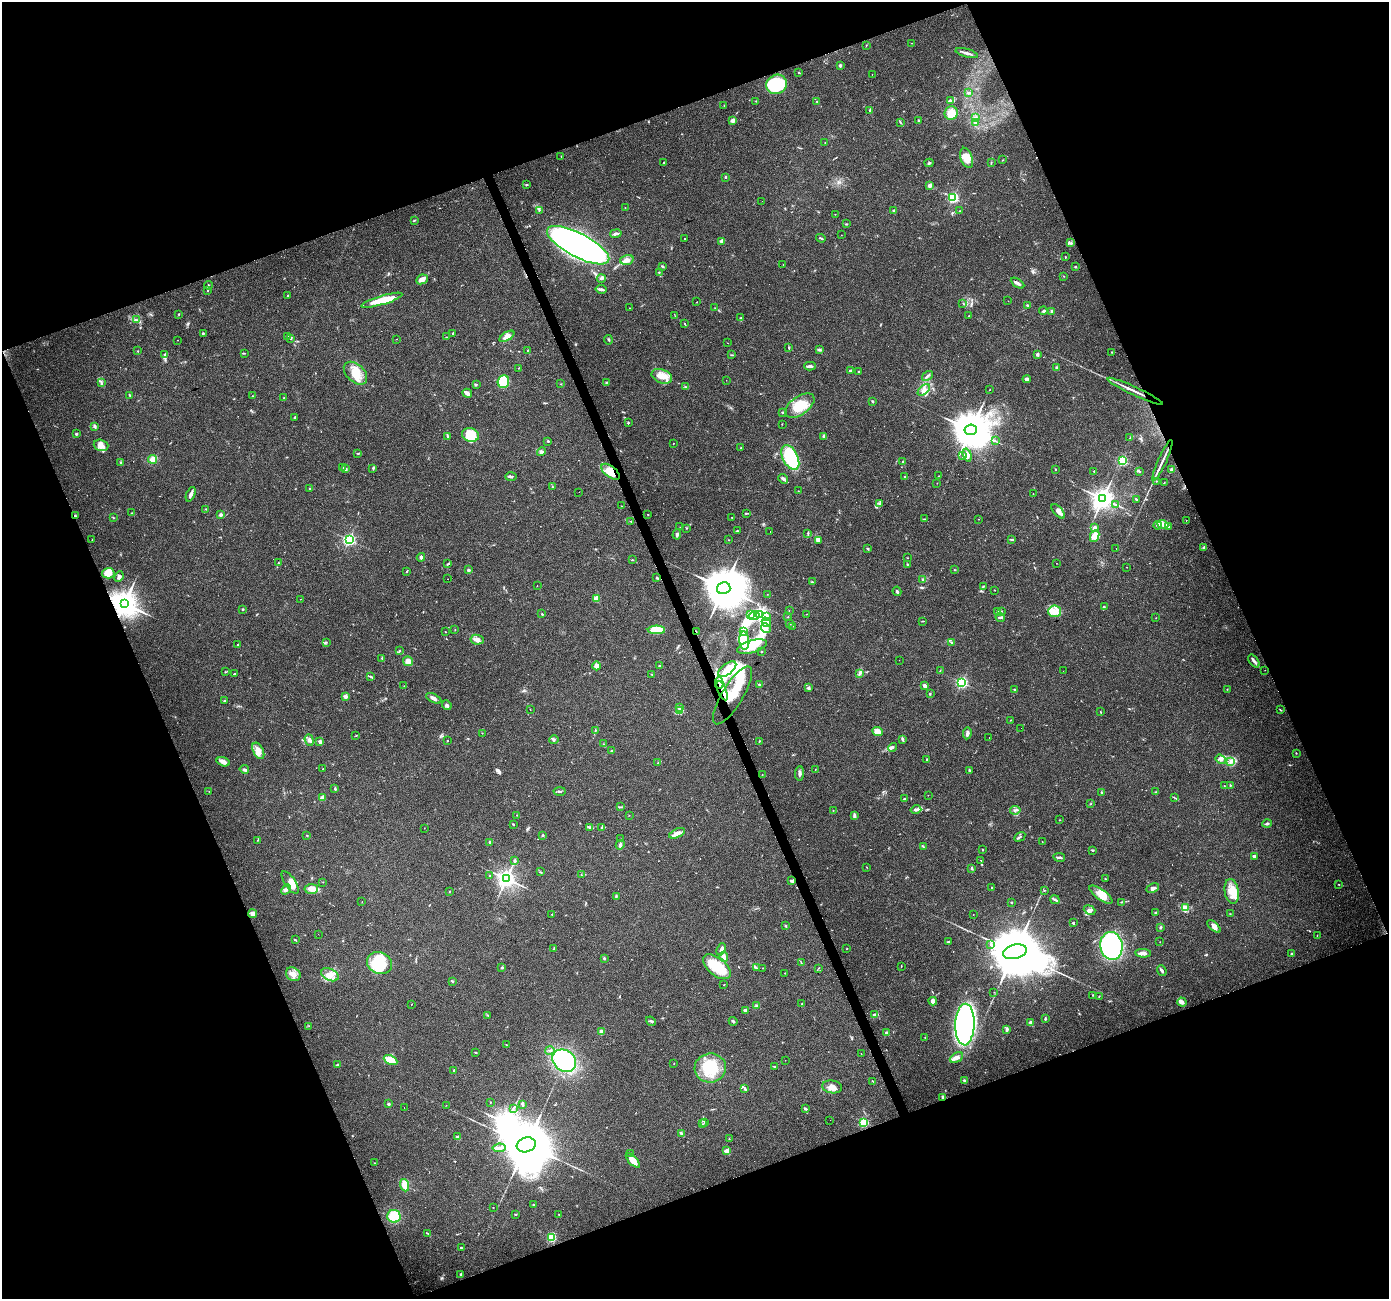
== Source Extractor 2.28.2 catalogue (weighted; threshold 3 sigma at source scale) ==
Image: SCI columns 1-5548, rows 76-5262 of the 5548 x 5393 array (HDU 1 of 3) = the unmasked area's bounding box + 8 px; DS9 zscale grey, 4 x 4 block average (1 PNG px = mean of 4 x 4 image px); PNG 1391 x 1301 px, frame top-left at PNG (2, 2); each listed source drawn as its Kron ellipse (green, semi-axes under 4 px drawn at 4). Shown black and unused: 42% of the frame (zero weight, under 3 of 4 exposures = <1% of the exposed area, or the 3 px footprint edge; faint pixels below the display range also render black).
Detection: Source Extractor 2.28.2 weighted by HDU 2 'WHT'. Background 0.0248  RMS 0.0038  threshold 0.017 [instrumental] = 3 sigma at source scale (4.5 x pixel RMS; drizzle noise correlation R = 1.50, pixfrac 1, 0.0396/0.0396 arcsec/px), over >= 5 px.
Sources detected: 650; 12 inside a brighter object's white glare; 68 cosmic-ray / hot-pixel residue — neither listed nor drawn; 7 coinciding with a brighter row at this scale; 43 inside a brighter listed object's ellipse — not listed separately; of the other 520, all 500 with FLUX_AUTO >= 0.436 (the completeness limit of this list) listed and drawn (20 fainter detections not listed), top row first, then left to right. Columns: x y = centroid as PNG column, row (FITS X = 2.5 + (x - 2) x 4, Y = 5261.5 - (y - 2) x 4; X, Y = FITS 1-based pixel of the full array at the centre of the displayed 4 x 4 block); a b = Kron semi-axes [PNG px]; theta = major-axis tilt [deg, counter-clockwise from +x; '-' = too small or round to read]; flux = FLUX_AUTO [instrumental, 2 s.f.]
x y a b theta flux
911 43 2 2 - 0.84
866 45 2 2 - 1.1
967 53 11 2 -15 7.6
840 65 2 2 - 7.8
799 73 3 2 - 2
872 75 2 2 - 0.44
776 84 11 9 29 170
968 93 2 2 - 4.1
951 100 4 2 - 3.6
756 101 2 2 - 0.98
817 101 2 2 - 0.92
724 105 2 2 - 0.72
870 111 3 3 - 2.4
951 113 7 6 - 35
975 118 2 2 - 1.8
732 121 2 2 - 33
918 121 4 2 - 2.3
901 123 2 2 - 0.83
975 123 3 2 - 2.7
825 143 2 2 - 0.84
561 156 2 2 - 0.95
967 158 10 6 -70 29
1003 160 2 2 - 0.64
991 162 3 2 - 1.7
664 163 3 2 - 1.5
929 163 4 2 - 3.3
725 177 2 2 - 6.5
526 185 3 2 - 2.3
929 186 2 2 - 28
953 198 2 2 - 320
762 201 2 2 - 0.44
625 208 2 2 - 0.69
539 210 2 2 - 1.6
894 211 2 2 - 6.8
959 211 2 2 - 1.7
835 214 2 2 - 0.66
414 220 4 2 - 1.5
846 224 3 2 - 1.7
616 233 6 2 11 5.5
841 235 2 2 - 0.44
821 238 5 2 - 3.1
685 239 2 2 - 1.3
721 241 2 2 - 26
1071 243 2 2 - 1.4
578 245 34 12 -28 1400
1065 257 2 2 - 1.5
627 260 7 4 17 11
783 265 2 2 - 1
662 266 3 2 - 2.1
1075 267 2 2 - 2.6
659 272 2 2 - 1.2
1064 276 2 2 - 0.7
601 278 4 2 - 3.4
422 279 6 4 25 11
1017 283 7 2 -31 8.5
208 285 4 2 - 2.7
601 289 5 2 - 8.8
208 290 2 2 - 2.6
288 295 2 2 - 1.9
382 300 21 4 16 56
1008 301 2 2 - 0.44
697 302 2 2 - 0.77
963 303 2 2 - 1.1
1028 305 3 2 - 2.5
630 308 2 2 - 0.52
715 308 3 2 - 0.97
1043 311 4 2 - 2.8
1052 311 2 2 - 15
179 314 2 2 - 1.9
675 316 2 2 - 0.52
969 316 2 2 - 1.3
740 318 3 2 - 2.4
136 320 3 2 - 2.8
684 323 3 2 - 1.3
203 333 2 2 - 2.9
453 333 3 2 - 2.4
288 336 2 2 - 0.63
507 336 8 4 31 19
447 337 2 2 - 0.82
290 338 4 2 - 1.9
396 339 2 2 - 0.56
178 340 2 2 - 0.48
608 340 4 2 - 2.8
728 343 2 2 - 0.63
789 347 3 2 - 1.9
819 350 3 2 - 2
138 351 2 2 - 1.2
527 351 3 2 - 1.3
1111 352 2 2 - 0.78
244 353 2 2 - 0.97
1037 354 2 2 - 17
165 355 3 2 - 2.4
731 355 3 2 - 1.8
810 366 6 2 0 6.8
1057 367 4 2 - 2.7
519 368 2 2 - 0.84
850 371 2 2 - 15
859 372 2 2 - 1.8
355 373 14 9 -43 40
662 376 11 6 -23 26
928 376 6 2 35 4.8
1027 379 4 3 - 6.1
726 380 2 2 - 1.5
503 382 6 5 - 130
607 382 2 2 - 1
101 383 2 2 - 1.8
476 384 3 2 - 1.8
561 384 2 2 - 0.83
685 387 3 2 - 1.6
924 390 7 4 42 9.1
990 390 2 2 - 0.56
1135 391 30 2 -25 21
467 393 5 2 - 17
130 395 3 2 - 1.7
252 396 2 2 - 1
284 398 2 2 - 1
872 401 3 2 - 2.1
800 406 17 9 35 48
782 412 2 2 - 4
294 417 3 2 - 2.5
628 423 3 2 - 1.6
782 424 2 2 - 0.62
95 426 4 2 - 2.8
971 430 6 5 - 8700
76 434 2 2 - 10
471 435 8 6 -16 23
448 436 4 2 - 3.7
824 436 3 3 - 5.6
1130 438 2 2 - 1.1
548 441 2 2 - 2.1
995 441 3 2 - 1.5
673 444 2 2 - 0.68
101 445 7 5 -18 16
741 448 2 2 - 2.9
541 452 4 4 - 4.9
358 453 4 2 - 1.6
967 455 6 4 -72 12
963 456 4 2 - 3.1
790 457 13 7 -64 140
153 459 4 4 - 16
903 461 2 2 - 4.2
1122 461 2 2 - 270
1162 461 22 2 66 15
121 463 3 2 - 3.6
343 467 2 2 - 0.91
373 468 4 2 - 2.2
345 469 3 2 - 4.9
1055 469 3 2 - 1.5
1172 470 2 2 - 31
1094 471 2 2 - 2
1139 471 3 2 - 2.1
610 472 11 5 -38 38
939 476 2 2 - 0.79
511 477 6 2 2 4.6
905 477 3 2 - 1.9
783 479 5 2 - 7.3
1156 481 2 2 - 0.99
937 483 2 2 - 0.49
1164 483 4 2 - 1.6
553 487 2 2 - 0.92
310 489 2 2 - 4.1
798 491 2 2 - 0.79
579 492 2 2 - 0.44
1033 493 2 2 - 0.71
191 494 8 3 67 8.1
1103 499 3 3 - 2000
1136 499 3 2 - 2.5
880 504 2 2 - 1.3
1115 504 4 2 - 2.2
621 506 2 2 - 0.8
206 509 2 2 - 1.1
1058 511 9 4 -48 14
132 513 2 2 - 1.4
746 513 4 2 - 2.3
648 514 2 2 - 0.99
221 515 2 2 - 20
75 516 2 2 - 2.1
731 517 2 2 - 0.9
113 518 2 2 - 1.3
924 519 2 2 - 1.7
979 519 2 2 - 0.46
1186 520 2 2 - 0.87
631 522 2 2 - 0.87
1163 524 6 3 -22 9.8
1158 525 4 4 - 5
680 527 2 2 - 0.56
1169 527 3 2 - 1.2
686 528 2 2 - 1
1094 528 4 3 - 5.7
737 531 2 2 - 2.4
770 531 2 2 - 1.8
808 533 2 2 - 2.9
677 534 5 2 - 4.8
1095 536 6 4 64 20
1011 539 4 2 - 2.7
92 540 2 2 - 0.8
349 540 2 2 - 430
729 540 2 2 - 1.1
819 540 4 2 - 6.2
1204 547 4 2 - 4
868 549 2 2 - 1.8
1116 549 2 2 - 0.62
421 557 4 3 - 4.7
908 558 2 2 - 0.68
632 560 3 2 - 1.5
278 563 2 2 - 1.5
1056 563 2 2 - 0.47
447 564 4 2 - 2.1
907 564 2 2 - 2
1127 567 2 2 - 0.57
468 570 3 2 - 2.9
955 570 2 2 - 0.97
407 571 2 2 - 1.9
108 573 6 5 - 23
119 577 5 3 - 6.5
657 578 4 2 - 2.2
447 579 2 2 - 0.52
922 580 2 2 - 0.98
812 582 3 2 - 1.2
537 585 2 2 - 0.54
983 586 3 2 - 1.9
724 588 7 6 - 9800
995 590 2 2 - 0.53
897 591 4 2 - 3.5
767 594 2 2 - 0.53
596 598 2 2 - 72
300 599 2 2 - 0.52
124 604 4 4 - 3800
1104 607 3 2 - 2.2
243 609 2 2 - 5.8
789 611 2 2 - 0.54
998 611 3 2 - 2.8
1001 611 3 2 - 1.6
1055 611 6 6 - 17
542 614 2 2 - 2.5
759 614 2 2 - 1.2
806 614 2 2 - 0.69
751 615 3 2 - 1.8
754 616 5 2 - 5
766 616 2 2 - 1.4
788 617 2 2 - 0.98
1000 617 5 2 - 3.4
1156 618 2 2 - 0.57
923 621 3 2 - 1.3
766 622 5 3 - 7
790 624 2 2 - 0.91
793 626 2 2 - 1.3
766 628 5 4 - 8.7
455 630 2 2 - 0.79
656 630 9 4 -1 71
744 631 3 2 - 2.8
445 632 2 2 - 0.7
696 632 4 2 - 1.9
477 640 6 5 - 9
744 641 9 5 -85 23
326 642 3 2 - 1.7
952 642 3 2 - 2
238 644 3 2 - 1.9
752 646 15 6 15 36
400 651 2 2 - 0.67
761 652 2 2 - 1.5
382 658 2 2 - 1.2
899 660 2 2 - 0.45
408 661 5 4 - 13
1254 661 7 3 -54 6.6
597 666 4 4 - 12
659 666 2 2 - 1.5
727 669 10 5 38 22
1265 670 2 2 - 0.67
940 671 2 2 - 0.96
1063 671 2 2 - 1.7
225 672 3 2 - 1.5
234 674 2 2 - 3.7
652 674 2 2 - 0.81
860 674 3 2 - 2.4
371 676 3 2 - 2.9
962 682 2 2 - 390
719 683 6 3 -89 8.9
759 684 2 2 - 2.1
404 686 2 2 - 1.1
925 686 2 2 - 11
808 688 4 3 - 4.5
1014 689 3 2 - 2.2
1227 689 2 2 - 1.1
722 691 10 2 -67 8.4
930 694 3 2 - 1.5
732 695 33 10 59 92
345 696 2 2 - 20
434 698 8 3 -27 9.9
224 701 3 2 - 1.5
447 705 5 3 - 5
679 708 2 2 - 12
530 709 2 2 - 0.66
679 710 2 2 - 1.5
1280 710 2 2 - 1.1
1101 712 2 2 - 0.68
1011 720 2 2 - 0.91
1021 728 2 2 - 2.4
595 731 3 2 - 1.4
878 732 6 4 -24 22
482 733 2 2 - 0.74
967 733 6 3 81 7.6
356 736 2 2 - 1.1
989 737 2 2 - 0.76
902 739 4 2 - 4.7
309 740 6 4 -71 6.9
447 740 2 2 - 1.4
554 740 4 2 - 2.7
759 741 2 2 - 1.3
320 742 3 3 - 4.9
603 744 2 2 - 1.1
892 747 4 2 - 3.1
258 751 9 5 -64 15
611 751 4 2 - 2.1
1296 753 2 2 - 1.5
927 759 2 2 - 2
1221 759 5 4 - 8.4
1231 761 3 2 - 2.8
223 762 7 4 -16 12
658 763 3 2 - 2.1
244 769 5 3 - 4.8
323 769 2 2 - 0.82
815 769 2 2 - 0.88
969 770 3 2 - 2
800 773 7 3 85 6.1
762 775 2 2 - 0.76
1230 785 2 2 - 1.5
1224 786 2 2 - 0.67
335 789 3 2 - 2.7
209 791 2 2 - 0.66
559 791 6 2 2 3.5
1101 792 3 2 - 1.5
1156 792 3 2 - 1.9
928 795 2 2 - 0.61
1174 797 2 2 - 1
323 798 4 3 - 13
905 799 2 2 - 3.1
1090 804 2 2 - 0.73
621 807 3 2 - 1.3
833 810 2 2 - 1.2
916 810 5 2 - 6.5
1015 810 5 2 - 3.3
517 815 2 2 - 0.6
629 815 2 2 - 0.61
854 816 4 3 - 3.9
1060 820 2 2 - 0.92
1267 823 5 2 - 3.9
513 824 2 2 - 2
424 828 2 2 - 0.67
589 828 2 2 - 1.6
601 828 2 2 - 0.67
677 833 8 4 24 12
307 835 2 2 - 0.76
543 835 2 2 - 8.3
1020 837 6 2 31 3.3
621 839 3 2 - 1.5
257 840 2 2 - 0.53
490 842 3 2 - 3.7
1042 842 2 2 - 0.82
620 845 5 3 - 5.2
923 846 2 2 - 0.73
983 850 2 2 - 2.7
1093 850 2 2 - 2.6
1254 856 3 3 - 3
1059 857 6 2 -9 5.2
981 860 2 2 - 0.74
515 861 3 2 - 3.9
867 867 2 2 - 0.81
972 868 3 2 - 3.4
540 872 3 2 - 1.8
581 875 2 2 - 0.71
489 876 2 2 - 1.4
506 879 3 3 - 1400
1105 879 2 2 - 1.2
791 881 4 2 - 5
290 882 13 5 -56 23
323 882 2 2 - 0.63
1339 884 2 2 - 0.91
992 887 2 2 - 1.2
1153 888 7 4 25 7.5
286 889 6 3 49 5.4
311 889 7 5 4 12
1044 890 2 2 - 0.92
449 891 2 2 - 0.74
1232 891 12 7 -81 29
1101 895 14 5 -36 24
616 897 3 2 - 2.4
1055 900 5 2 - 4.1
362 902 2 2 - 0.52
1011 902 2 2 - 2
1121 902 3 2 - 0.91
1185 908 4 3 - 5.5
1089 910 6 4 -21 8.5
1156 912 3 2 - 1.5
253 914 4 4 - 13
552 914 2 2 - 2.7
1230 914 2 2 - 0.71
973 915 2 2 - 0.44
1073 923 3 2 - 2.1
786 926 3 2 - 2.5
1214 926 8 3 -41 7.4
1160 928 3 2 - 1.9
318 934 2 2 - 0.69
1317 935 2 2 - 0.67
295 940 4 2 - 2
949 941 3 2 - 1.6
1160 942 2 2 - 0.45
991 944 3 2 - 2.3
1111 946 14 11 -80 640
847 948 2 2 - 0.83
554 949 2 2 - 0.9
721 949 6 3 67 7.4
1015 952 12 7 15 26000
1143 953 8 3 -4 9.6
1292 953 2 2 - 1.8
724 957 5 3 - 14
604 958 3 2 - 3.2
379 963 13 10 -22 58
801 963 2 2 - 1.1
901 966 2 2 - 0.88
717 967 16 9 -39 78
502 968 4 2 - 1.9
757 968 2 2 - 1.6
763 968 2 2 - 0.54
818 968 2 2 - 0.63
1162 971 5 2 - 5.2
785 973 2 2 - 1.1
293 974 8 6 -36 15
330 975 9 6 -25 20
452 981 3 2 - 1.8
724 985 2 2 - 0.98
994 992 2 2 - 0.52
1093 995 2 2 - 0.64
1099 996 2 2 - 1.1
933 1001 4 4 - 9.7
1182 1002 4 4 - 6.8
412 1004 2 2 - 0.74
802 1004 3 2 - 1.8
756 1006 3 2 - 3.2
746 1010 3 3 - 6.6
875 1015 4 2 - 18
488 1016 2 2 - 0.53
1045 1019 4 2 - 2.5
651 1021 5 2 - 3.7
733 1021 4 2 - 3
1030 1022 3 2 - 4.4
965 1025 21 9 88 480
309 1026 2 2 - 0.6
1007 1029 4 3 - 4.4
601 1032 4 3 - 8.4
886 1033 3 2 - 6.2
925 1037 2 2 - 0.9
506 1045 3 2 - 1.2
550 1050 4 2 - 3.9
475 1052 2 2 - 1.4
861 1054 2 2 - 0.56
956 1058 7 4 27 11
391 1060 7 4 -25 27
785 1060 2 2 - 1.1
564 1061 13 10 -39 190
674 1063 2 2 - 0.71
337 1064 3 2 - 1.5
775 1067 2 2 - 1.7
710 1068 15 14 - 86
454 1070 3 2 - 2.6
964 1080 3 2 - 2.4
873 1081 2 2 - 1.5
832 1087 10 6 -8 17
745 1089 3 2 - 5.3
943 1098 4 3 - 5
490 1102 2 2 - 0.92
388 1104 2 2 - 4
522 1104 3 2 - 2.2
446 1105 2 2 - 0.64
404 1107 2 2 - 0.47
513 1109 2 2 - 1.1
805 1109 3 2 - 5.2
830 1120 2 2 - 0.98
704 1122 2 2 - 0.62
864 1123 2 2 - 130
703 1124 2 2 - 0.74
681 1133 3 3 - 3.4
458 1137 4 3 - 4
729 1139 2 2 - 0.8
526 1145 9 7 19 23000
499 1148 7 2 7 5.1
727 1151 2 2 - 52
631 1154 3 3 - 3
633 1160 9 4 -46 27
375 1163 2 2 - 0.76
405 1185 6 4 -71 31
533 1204 2 2 - 1.1
493 1208 2 2 - 1.5
515 1214 2 2 - 1.5
559 1215 2 2 - 0.79
394 1216 6 6 - 67
428 1234 2 2 - 1.3
551 1237 2 2 - 190
461 1247 2 2 - 1.4
460 1274 3 2 - 2
Overlapping masked pixels (flux is a lower limit): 10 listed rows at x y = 578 245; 1135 391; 610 472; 75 516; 124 604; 696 632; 719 683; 722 691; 732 695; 943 1098
Diffuse or blended objects may show on this block-average render without a row.